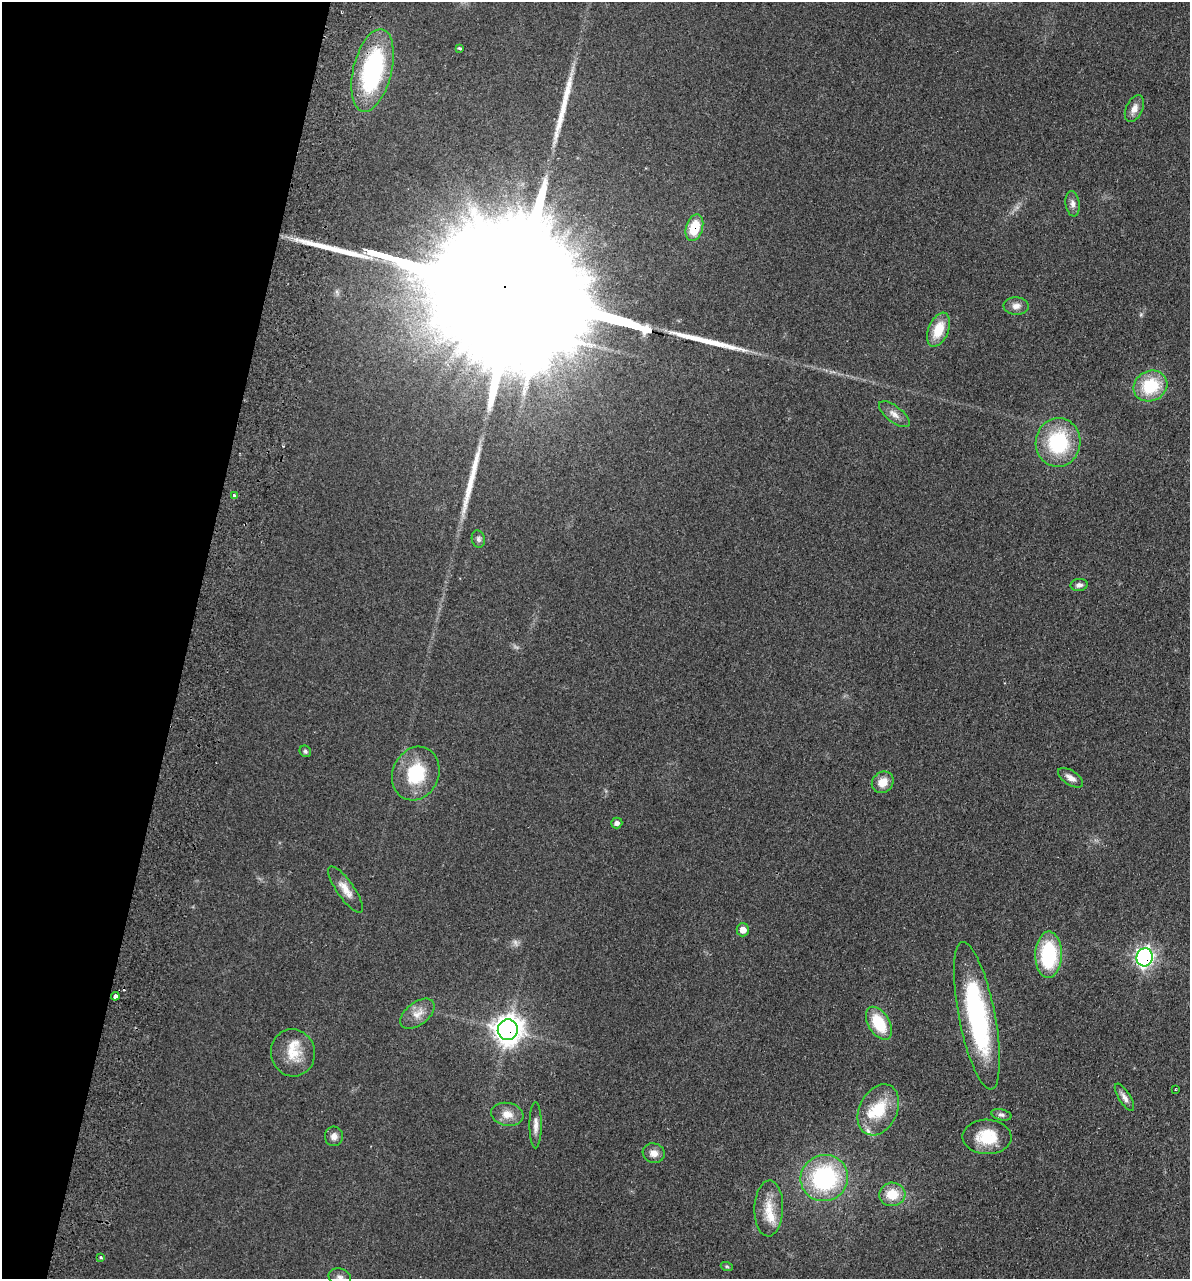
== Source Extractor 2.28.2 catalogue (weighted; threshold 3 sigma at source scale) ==
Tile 9 of 4 x 4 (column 1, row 3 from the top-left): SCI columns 180-1367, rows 1294-2570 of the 5237 x 5141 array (HDU 1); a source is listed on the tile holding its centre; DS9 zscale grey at full resolution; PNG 1192 x 1281 px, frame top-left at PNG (2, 2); each listed source drawn as its Kron ellipse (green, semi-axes under 4 px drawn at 4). Shown black and unused: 16% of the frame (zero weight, under 2 of 3 exposures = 3% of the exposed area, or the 3 px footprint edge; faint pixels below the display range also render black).
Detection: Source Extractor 2.28.2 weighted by HDU 2 'WHT'; one run over the whole footprint, this tile lists its part. Background 0.191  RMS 0.012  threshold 0.055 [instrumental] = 3 sigma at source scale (4.5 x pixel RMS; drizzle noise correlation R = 1.50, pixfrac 1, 0.05/0.05 arcsec/px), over >= 5 px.
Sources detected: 56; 2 too faint to see at this stretch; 1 inside a brighter object's white glare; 1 cosmic-ray / hot-pixel residue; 5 long thin detections or spike segments (spike, bleed or trail) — neither listed nor drawn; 4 inside a brighter listed object's ellipse — not listed separately; the other 43 listed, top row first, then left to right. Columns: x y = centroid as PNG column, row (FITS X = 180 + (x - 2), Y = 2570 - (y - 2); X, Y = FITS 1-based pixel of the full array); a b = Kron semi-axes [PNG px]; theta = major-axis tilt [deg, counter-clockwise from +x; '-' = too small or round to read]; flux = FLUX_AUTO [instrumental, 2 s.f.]
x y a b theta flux
459 48 4 3 - 2.2
373 70 42 19 76 160
1134 108 14 8 66 8.9
1073 204 13 7 -82 5.9
694 228 13 8 73 34
1016 306 12 8 -3 7.8
939 330 18 10 67 29
1150 386 17 15 27 56
894 414 18 8 -38 9
1058 442 24 22 82 92
234 495 3 3 - 2.7
478 539 9 6 -80 3.5
1079 585 8 6 7 4.1
305 751 6 5 - 2.4
416 773 27 23 67 63
1071 778 14 7 -33 8.2
883 782 12 10 42 15
617 823 6 5 - 4.1
345 889 27 8 -55 15
743 930 6 6 - 10
1049 955 23 13 89 86
1145 957 9 8 - 340
115 996 4 3 - 16
417 1014 20 11 38 15
977 1016 75 18 -79 210
879 1023 18 10 -59 46
508 1030 10 10 - 1300
293 1053 24 22 -77 30
1175 1089 3 2 - 1.1
1124 1097 15 6 -58 6.4
878 1110 27 18 63 47
507 1114 16 11 -10 15
1001 1115 10 5 -14 3.5
536 1125 23 6 90 8.3
334 1136 9 9 - 7.2
987 1137 24 17 -2 41
654 1153 11 9 -17 8.9
824 1178 24 23 - 150
892 1194 13 11 7 26
769 1208 28 14 88 26
101 1258 3 3 - 5.1
727 1267 6 4 -19 1.8
340 1277 11 8 -16 5.7
Overlapping masked pixels (flux is a lower limit): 4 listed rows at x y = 373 70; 694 228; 1145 957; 508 1030
Isophote crosses this tile's border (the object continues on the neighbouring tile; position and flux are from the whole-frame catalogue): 1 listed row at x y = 340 1277